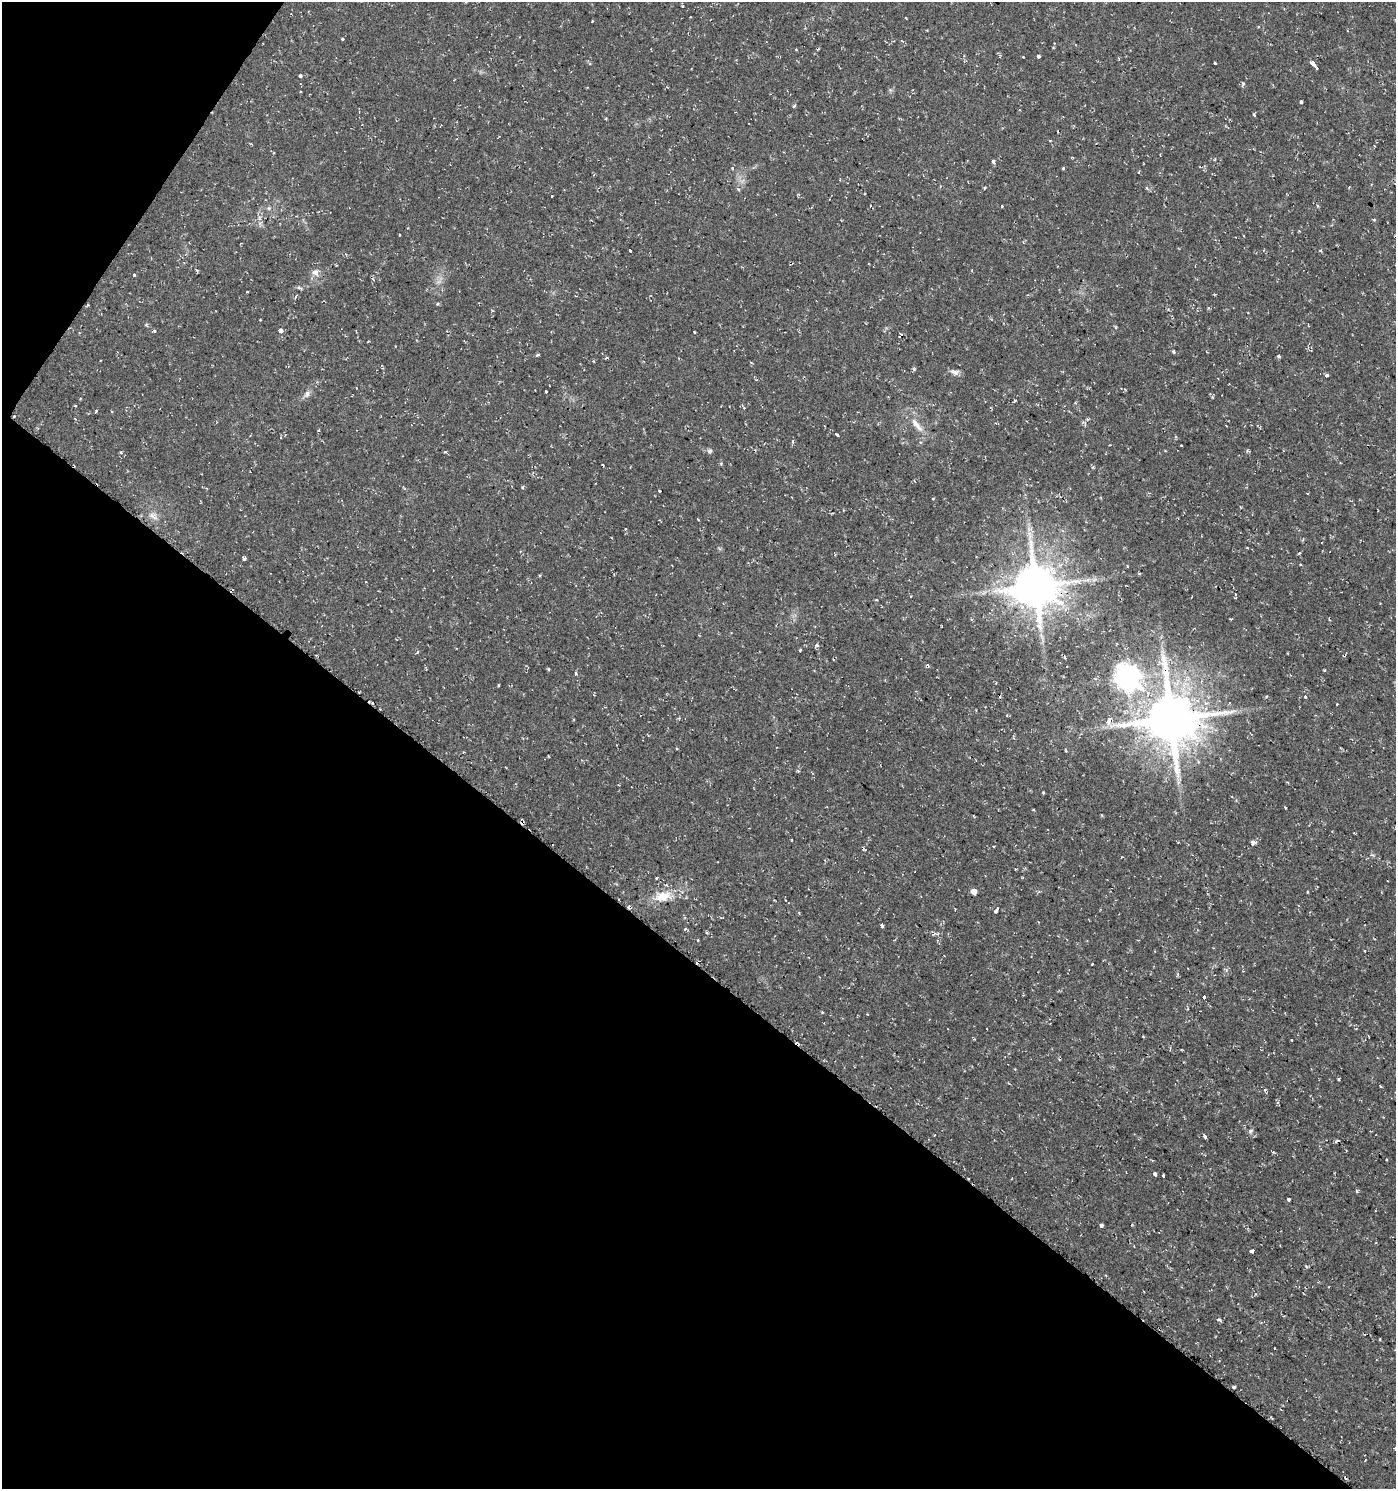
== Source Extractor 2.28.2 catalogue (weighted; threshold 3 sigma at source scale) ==
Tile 9 of 4 x 4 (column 1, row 3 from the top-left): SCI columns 245-1638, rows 1489-2975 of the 6002 x 5958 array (HDU 1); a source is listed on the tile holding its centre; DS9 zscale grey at full resolution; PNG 1398 x 1491 px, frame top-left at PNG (2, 2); no overlay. Shown black and unused: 38% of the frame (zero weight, under 2 of 3 exposures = <1% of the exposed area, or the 3 px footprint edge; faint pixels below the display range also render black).
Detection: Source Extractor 2.28.2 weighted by HDU 2 'WHT'; one run over the whole footprint, this tile lists its part. Background 0.0337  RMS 0.004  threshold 0.0182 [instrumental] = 3 sigma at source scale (4.5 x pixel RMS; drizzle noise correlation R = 1.50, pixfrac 1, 0.0396/0.0396 arcsec/px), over >= 5 px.
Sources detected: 124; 13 cosmic-ray / hot-pixel residue — not listed; the other 111 listed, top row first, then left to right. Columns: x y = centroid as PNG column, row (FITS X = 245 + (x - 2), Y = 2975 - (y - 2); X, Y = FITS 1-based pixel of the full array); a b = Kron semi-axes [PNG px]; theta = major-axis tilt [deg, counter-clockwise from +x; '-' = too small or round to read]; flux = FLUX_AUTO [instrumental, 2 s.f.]
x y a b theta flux
465 2 3 3 - 1.2
592 21 3 2 - 0.84
342 39 3 3 - 0.57
796 49 3 3 - 0.31
1038 56 4 3 - 2.5
1215 63 3 3 - 1.3
1313 64 7 3 -48 20
300 76 4 3 - 1.4
1243 84 5 3 - 0.92
300 92 2 2 - 0.34
1301 102 3 3 - 4
794 106 4 3 - 1.2
1254 115 4 3 - 0.39
993 161 4 3 - 1.7
732 168 3 3 - 0.43
1063 168 3 3 - 0.77
1349 187 3 2 - 0.47
984 188 4 2 - 0.34
1147 188 4 3 - 0.75
738 189 5 4 - 0.52
552 196 3 3 - 0.77
870 206 3 3 - 1.9
1002 206 3 3 - 1.2
269 208 5 5 - 0.68
1374 220 4 3 - 0.64
1299 231 3 3 - 0.39
1244 236 3 2 - 0.73
630 250 3 3 - 8.6
197 270 4 3 - 0.55
315 272 10 10 - 2.3
134 275 3 3 - 0.6
299 288 8 4 -21 0.71
247 292 2 2 - 0.41
295 297 5 3 - 0.43
437 304 5 3 - 0.57
154 331 4 3 - 0.64
281 331 3 3 - 15
694 332 3 2 - 0.43
79 333 3 3 - 0.38
1174 352 5 3 - 0.48
1279 356 5 4 - 0.57
606 358 4 3 - 0.39
955 372 13 6 -15 1.8
1326 376 4 3 - 3
546 391 3 3 - 0.85
307 394 10 7 57 1.6
1015 400 3 3 - 0.62
1075 403 4 4 - 0.43
744 408 4 4 - 0.57
96 411 3 3 - 0.96
75 419 3 3 - 0.82
1087 419 5 4 - 0.77
917 425 27 6 -50 4.3
1226 426 3 2 - 0.33
836 434 4 3 - 2.2
920 442 4 4 - 0.51
710 451 7 6 - 0.89
121 452 4 4 - 0.58
445 452 5 3 - 0.43
721 464 4 4 - 0.46
660 491 3 3 - 0.89
153 516 16 6 -41 2.2
625 529 3 2 - 0.34
1029 529 7 6 - 1.4
611 538 3 2 - 0.46
244 558 4 3 - 4.2
1127 566 3 2 - 0.34
1035 586 13 12 - 1600
911 596 3 3 - 0.72
1235 598 4 3 - 0.44
817 645 7 4 30 0.69
800 650 3 2 - 0.42
417 652 5 2 - 0.38
1065 657 3 3 - 0.71
1163 657 12 7 -62 2.8
927 665 5 3 - 0.47
1128 677 9 8 - 360
498 685 4 2 - 0.37
1305 696 3 3 - 1.1
1266 697 4 3 - 0.42
1337 704 2 2 - 0.3
1171 719 16 15 - 2000
1108 720 6 4 79 2.9
676 748 3 3 - 0.48
1285 808 3 2 - 0.37
1033 810 4 2 - 0.31
1253 843 4 3 - 7.1
657 878 3 2 - 0.6
974 891 5 4 - 3.3
663 896 23 13 14 7.9
996 910 7 3 57 4.1
882 926 4 3 - 3.8
685 929 3 3 - 1
697 940 3 3 - 0.95
1365 951 3 3 - 0.41
1092 964 3 3 - 0.83
1204 997 4 3 - 2.2
1339 1079 3 3 - 0.78
1250 1131 6 5 - 0.79
1205 1136 4 3 - 3.2
1337 1141 4 3 - 1.2
1155 1174 3 3 - 3.1
1163 1176 3 3 - 1.7
1288 1199 3 3 - 2.3
1101 1225 4 3 - 4.1
1252 1251 4 4 - 3.2
1106 1275 4 2 - 0.3
1219 1320 7 3 -21 0.57
1380 1339 3 2 - 0.28
1234 1387 4 3 - 0.58
1365 1460 4 2 - 0.28
Overlapping masked pixels (flux is a lower limit): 2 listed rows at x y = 1035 586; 1171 719
Isophote crosses this tile's border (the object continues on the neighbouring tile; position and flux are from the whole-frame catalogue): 1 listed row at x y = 465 2
Unlisted compact peaks at least as high as the median listed source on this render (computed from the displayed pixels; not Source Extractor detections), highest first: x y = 914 369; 576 674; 1357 1191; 537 355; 1043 792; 522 487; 1324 670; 548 669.